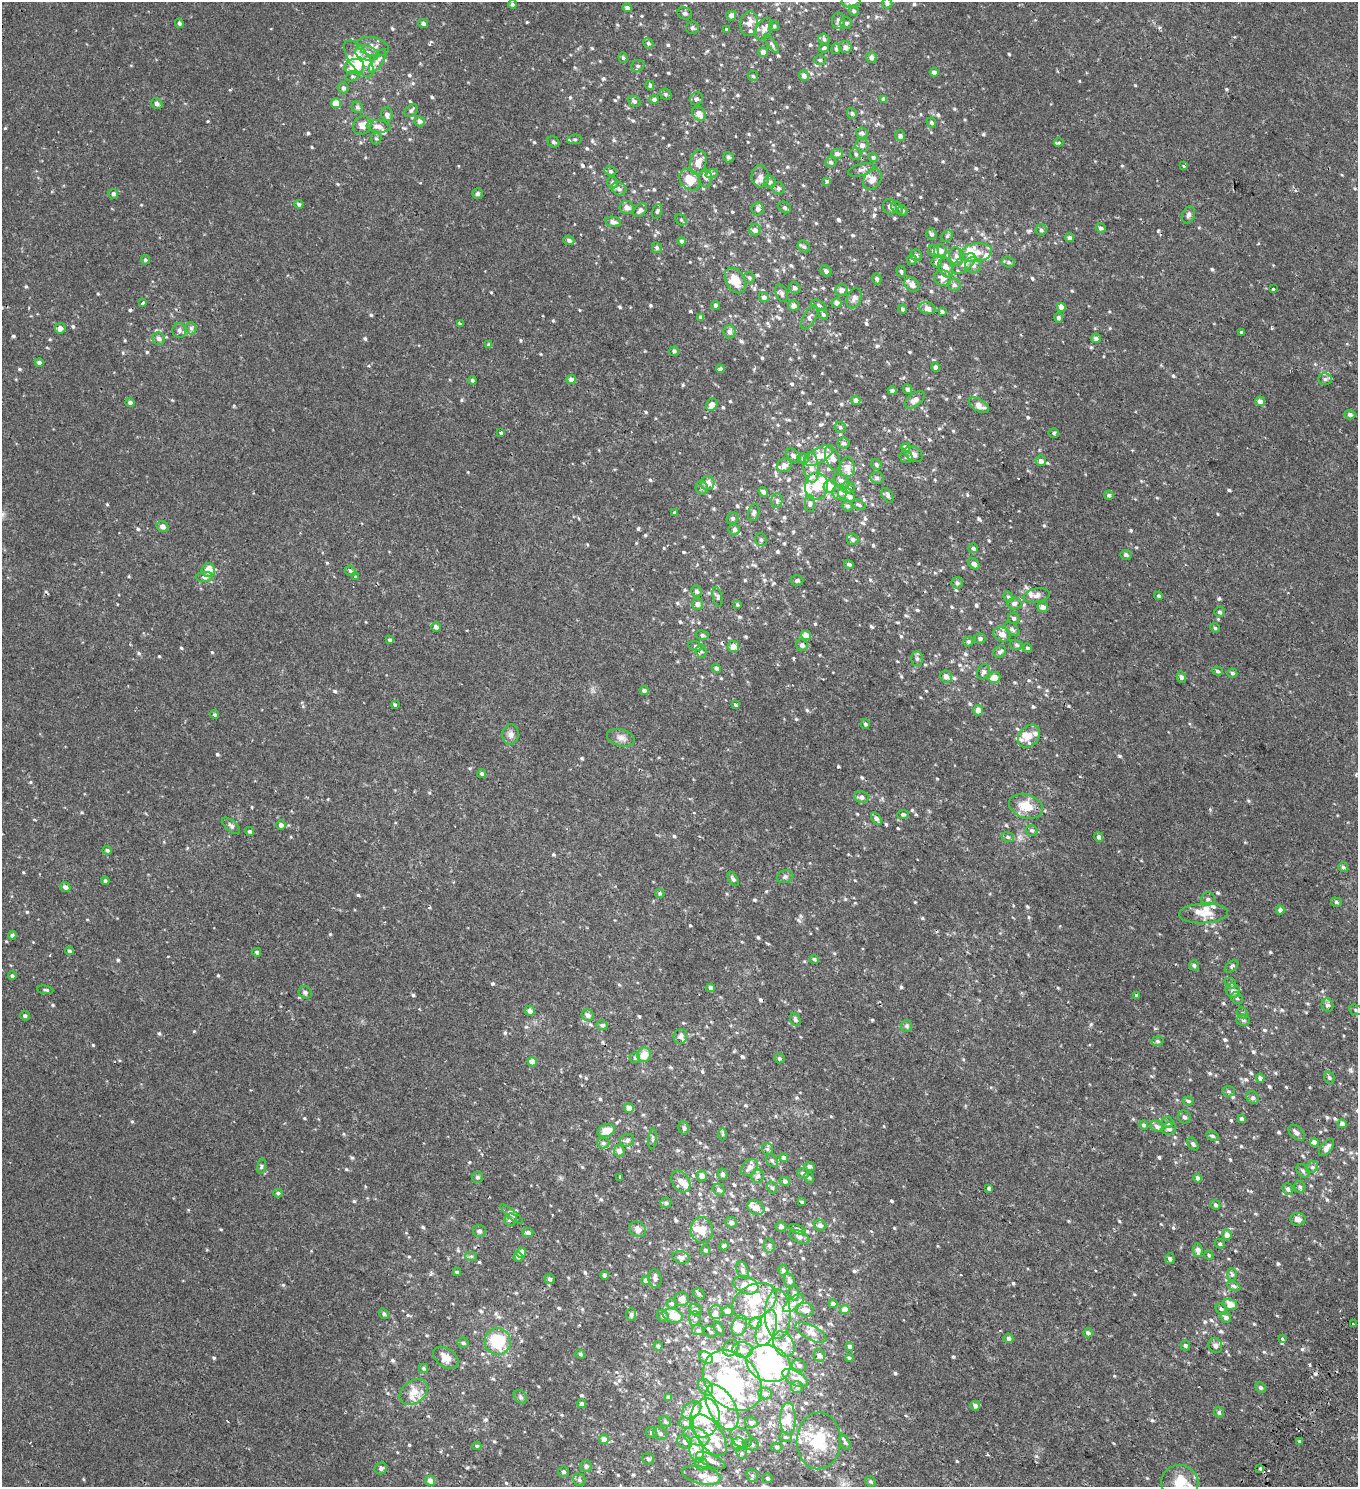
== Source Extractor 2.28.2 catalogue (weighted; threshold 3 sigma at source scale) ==
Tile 6 of 4 x 4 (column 2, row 2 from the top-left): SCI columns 1784-3139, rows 3149-4633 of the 6341 x 6289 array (HDU 1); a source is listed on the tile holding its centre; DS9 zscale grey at full resolution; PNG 1360 x 1489 px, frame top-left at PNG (2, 2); each listed source drawn as its Kron ellipse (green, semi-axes under 4 px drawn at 4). Shown black and unused: <1% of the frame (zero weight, under 2 of 3 exposures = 11% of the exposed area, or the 3 px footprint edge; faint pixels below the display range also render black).
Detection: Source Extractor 2.28.2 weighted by HDU 2 'WHT'; one run over the whole footprint, this tile lists its part. Background -1.22e-04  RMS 0.0034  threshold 0.0153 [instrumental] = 3 sigma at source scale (4.5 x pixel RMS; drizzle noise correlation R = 1.50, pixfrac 1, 0.0396/0.0396 arcsec/px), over >= 5 px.
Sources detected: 923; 8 inside a brighter object's white glare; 6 cosmic-ray / hot-pixel residue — neither listed nor drawn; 102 inside a brighter listed object's ellipse — not listed separately; of the other 807, all 500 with FLUX_AUTO >= 0.507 (the completeness limit of this list) listed and drawn (307 fainter detections not listed), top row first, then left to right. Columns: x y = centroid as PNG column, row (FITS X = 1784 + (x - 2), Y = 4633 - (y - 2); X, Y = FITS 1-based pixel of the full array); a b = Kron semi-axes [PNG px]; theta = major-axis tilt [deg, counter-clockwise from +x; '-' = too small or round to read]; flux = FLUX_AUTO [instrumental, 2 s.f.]
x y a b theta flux
851 2 9 6 -1 1.3
887 3 5 5 - 0.71
512 4 4 4 - 0.64
627 8 4 4 - 1.1
854 11 5 5 - 0.63
685 13 7 6 - 0.85
731 15 5 5 - 1.8
838 21 8 6 84 1.2
179 23 5 4 - 0.66
423 23 5 4 - 1.1
846 23 6 5 - 0.63
749 24 12 8 80 2.1
774 26 5 5 - 0.58
692 28 6 6 - 0.79
727 29 4 3 - 1.3
764 29 12 7 62 1.5
824 39 6 5 - 0.8
648 43 5 4 - 0.6
772 44 11 4 -53 0.68
373 46 16 9 -13 2.3
845 47 6 6 - 1.4
824 48 5 4 - 0.6
836 49 5 4 - 0.55
763 52 5 4 - 1.5
367 53 12 7 -13 2.5
871 57 5 5 - 1.2
623 58 5 4 - 0.53
359 59 21 9 -55 7.4
820 60 6 5 - 0.54
378 61 13 5 58 1.5
638 66 7 5 19 0.72
354 67 10 7 10 7.4
934 72 4 4 - 1.3
352 76 6 5 - 0.54
753 76 5 5 - 0.53
804 76 5 5 - 1.3
650 85 4 4 - 0.81
343 88 5 5 - 0.92
666 94 6 5 - 0.58
654 99 5 4 - 0.96
696 99 7 6 - 0.87
884 99 4 4 - 1.3
634 101 6 5 - 0.61
336 103 5 5 - 3.8
157 104 6 5 - 1.1
357 107 6 5 - 0.71
411 111 7 5 46 0.77
852 113 5 5 - 0.58
387 114 7 5 -69 1
699 114 8 6 -45 2.3
419 121 5 5 - 1.2
931 123 5 4 - 0.63
362 125 10 8 39 2.5
379 126 12 6 -6 2.2
862 133 6 5 - 0.7
900 136 5 5 - 0.83
376 138 6 5 - 0.56
575 139 7 5 5 0.63
553 142 6 5 - 0.54
1058 142 5 3 - 1.4
862 145 6 6 - 1.5
837 154 6 5 - 1.1
856 154 6 5 - 0.67
728 157 5 5 - 0.76
873 157 5 4 - 0.7
698 162 13 8 79 2.9
831 162 5 5 - 0.71
1183 166 3 3 - 0.85
861 170 13 6 16 1.2
610 171 6 4 -15 0.56
712 173 6 4 18 0.61
760 176 11 8 -84 2.1
706 179 9 6 -89 1.1
872 179 11 8 55 2.3
690 180 12 9 -48 5.4
827 181 4 3 - 1.1
770 182 6 6 - 0.74
613 183 6 5 - 0.62
778 188 6 6 - 0.72
619 189 7 6 - 0.97
113 194 5 5 - 0.86
478 194 5 5 - 0.94
299 204 4 4 - 0.79
627 207 7 6 - 1.5
785 207 6 5 - 0.59
890 207 8 6 -68 1.1
897 207 7 5 -46 0.61
758 209 6 6 - 1.2
640 210 8 5 46 1.3
657 211 7 4 74 0.55
902 211 5 5 - 0.69
1188 215 9 6 66 0.91
681 220 6 5 - 0.52
613 222 8 5 -11 1.3
1101 228 5 4 - 0.97
755 230 6 6 - 1.1
1041 230 5 5 - 0.71
931 234 6 5 - 0.72
947 236 6 5 - 0.56
1070 238 4 4 - 1.1
569 240 5 4 - 0.81
682 241 4 4 - 0.68
804 247 7 5 -39 0.68
657 248 5 4 - 0.65
940 250 6 6 - 2.2
933 251 6 5 - 1
976 253 16 9 9 3.8
916 255 6 5 - 0.7
956 256 9 7 -77 1.6
145 260 4 4 - 0.52
912 260 5 5 - 0.57
937 262 5 5 - 1
1008 262 7 5 -17 0.67
964 264 13 7 40 2.2
973 265 8 7 - 1.8
946 268 10 6 -70 2.7
826 271 6 5 - 0.88
901 271 5 5 - 0.56
749 278 6 5 - 0.54
943 278 8 8 - 2.2
877 279 5 4 - 0.71
735 280 13 9 -62 5.5
912 285 8 6 -37 1.9
954 285 6 6 - 0.96
795 288 6 5 - 0.84
1273 289 3 3 - 1.3
841 290 6 6 - 1.5
782 293 9 5 -69 0.87
764 297 5 5 - 1.2
854 298 10 7 69 1.3
142 303 3 3 - 2.1
837 303 5 5 - 1.2
715 305 4 4 - 0.72
819 305 8 4 -25 0.6
794 306 5 5 - 1.5
1061 307 4 4 - 2.3
927 308 8 6 -11 2
903 309 4 4 - 0.68
942 311 3 3 - 0.69
823 314 6 4 -59 0.58
701 317 4 4 - 0.85
810 317 13 6 62 1.1
1059 318 4 4 - 0.98
460 323 3 2 - 0.58
60 328 5 5 - 1.7
191 328 6 5 - 0.73
179 330 7 7 - 1
729 332 7 6 - 1.2
1241 332 3 3 - 1.3
1096 338 5 4 - 0.99
159 339 6 6 - 1.2
489 345 4 4 - 0.75
674 351 5 4 - 0.67
39 362 4 4 - 0.91
935 367 4 4 - 0.81
720 369 4 3 - 0.56
571 379 5 4 - 1.3
1325 379 7 6 - 0.77
472 380 4 4 - 0.55
907 389 5 4 - 0.87
892 391 4 4 - 0.86
856 400 4 4 - 1.6
915 400 12 6 37 1.9
1260 401 5 4 - 1.6
130 403 5 4 - 0.96
712 405 7 5 60 2.5
979 405 11 6 -32 2.5
1350 415 5 5 - 0.93
840 427 6 5 - 0.58
501 433 4 3 - 1.5
1054 433 5 4 - 0.54
843 443 6 5 - 0.89
906 447 4 4 - 1.5
914 454 10 7 -35 1.3
793 455 8 5 -41 1.2
819 455 16 7 32 4.2
906 457 7 5 -29 0.69
833 458 13 6 -69 2.1
803 459 6 5 - 0.93
1041 461 5 5 - 1.4
876 464 6 5 - 0.72
784 465 7 6 - 1.5
811 467 15 7 -85 2.9
847 467 10 7 89 2.2
877 478 6 6 - 0.87
842 481 9 5 -35 1.3
708 483 7 6 - 2
816 486 13 11 83 6.3
830 487 6 6 - 3.6
702 488 7 6 - 0.86
848 488 7 5 -11 1.1
763 492 5 4 - 0.87
840 493 7 7 - 1.6
846 495 9 6 -30 1.2
887 495 8 5 -60 0.7
1109 495 4 4 - 0.58
777 500 7 5 -90 0.72
810 503 8 5 -89 0.8
859 505 7 4 -30 0.57
848 506 5 5 - 0.8
754 512 9 5 77 0.86
675 513 3 3 - 0.64
733 518 6 5 - 0.64
163 526 6 5 - 1.4
734 530 6 5 - 0.93
853 539 6 5 - 0.81
761 540 6 5 - 0.73
973 548 5 4 - 0.92
1126 555 5 4 - 0.79
849 564 5 4 - 0.64
974 564 6 5 - 1.3
208 570 7 6 - 3.9
350 571 6 5 - 0.53
205 577 8 5 3 0.93
355 577 3 3 - 0.55
797 580 6 5 - 0.66
957 583 5 5 - 0.96
697 591 6 5 - 0.82
1037 595 13 7 10 1.5
1159 596 4 4 - 0.61
717 597 10 4 -77 0.68
1008 597 5 4 - 0.54
1014 603 7 6 - 1.1
697 604 6 5 - 1.2
737 605 4 3 - 0.53
1043 607 5 5 - 1.4
1219 612 5 5 - 0.62
1014 618 6 5 - 0.74
436 627 5 5 - 1
1215 628 5 4 - 0.52
1012 629 9 5 -41 0.84
1002 634 9 7 -18 2.1
702 635 6 4 -10 0.7
806 636 5 4 - 2.7
980 638 5 5 - 0.76
390 640 4 3 - 0.67
968 641 5 5 - 0.68
802 645 6 5 - 1
1016 645 6 5 - 0.56
695 646 7 4 -17 0.66
733 647 6 5 - 2.5
1027 648 4 4 - 0.54
701 651 6 5 - 0.67
1000 652 6 5 - 0.95
917 659 7 5 -89 0.77
716 668 5 4 - 0.87
1217 671 5 4 - 0.64
983 672 8 6 66 1.1
1232 673 5 4 - 0.72
946 676 6 6 - 1.3
994 677 6 5 - 2.7
1181 677 5 4 - 1
644 691 4 4 - 1.1
395 705 3 3 - 0.86
735 705 3 3 - 0.88
978 710 5 5 - 2
215 715 4 4 - 0.55
865 724 5 4 - 0.58
511 734 10 8 86 1.5
1029 736 12 9 50 3
621 738 14 8 -15 1.8
482 774 4 4 - 0.64
861 797 7 5 -8 1.1
1026 806 17 12 -19 5.4
903 814 6 4 6 0.6
876 819 7 4 -57 1.2
281 825 4 4 - 1.1
231 826 11 5 -41 0.88
1032 830 6 5 - 0.62
249 831 5 4 - 0.55
1008 837 6 5 - 0.54
1099 837 5 4 - 0.96
107 850 4 4 - 0.68
1343 867 5 5 - 0.55
785 877 8 6 12 0.79
733 879 8 4 -56 0.72
105 881 4 3 - 0.58
65 887 5 5 - 1.3
660 893 4 4 - 0.52
1208 899 7 6 - 0.89
1336 902 5 4 - 0.56
1280 910 4 4 - 1.2
1203 913 24 10 3 4.2
12 935 4 4 - 0.88
69 951 4 4 - 0.57
257 952 4 4 - 0.81
814 959 5 4 - 0.53
1194 965 5 5 - 0.64
1231 966 8 4 39 0.54
12 976 4 4 - 0.57
1230 983 6 5 - 0.52
711 988 4 4 - 1.1
45 990 8 3 -8 0.52
1233 990 7 6 - 1.7
305 992 7 6 - 0.76
1137 995 4 3 - 5.4
1237 998 6 5 - 0.75
1327 1005 6 5 - 1.2
1355 1010 6 5 - 0.6
530 1011 5 5 - 1.2
1242 1013 6 5 - 0.51
588 1015 6 5 - 1.2
25 1016 5 4 - 0.6
795 1019 7 5 -64 0.83
1243 1020 6 5 - 0.64
602 1025 5 4 - 0.59
906 1026 6 5 - 0.62
680 1036 7 7 - 0.84
1157 1041 6 4 -5 0.68
644 1055 7 6 - 4.3
635 1058 5 5 - 0.55
779 1058 5 5 - 0.53
532 1062 4 4 - 3.2
1329 1077 6 5 - 0.63
1260 1078 4 4 - 1.3
1228 1091 6 5 - 0.55
1253 1098 6 6 - 0.87
1188 1101 5 4 - 0.54
629 1108 5 4 - 2.3
1184 1117 6 6 - 0.77
1242 1119 4 4 - 0.86
1168 1123 5 5 - 0.85
1342 1124 4 4 - 1.7
1144 1125 4 4 - 0.71
1157 1126 7 5 -27 1.2
684 1128 6 5 - 0.84
1169 1129 7 6 - 1
606 1130 9 6 19 4.9
1296 1133 9 6 -44 1.2
723 1134 6 4 -89 0.52
1212 1136 6 4 -27 0.53
652 1139 10 3 83 0.58
627 1140 7 6 - 0.86
1314 1142 4 4 - 2.4
603 1143 6 5 - 0.74
1193 1144 7 4 -54 0.68
1327 1148 10 5 53 1.5
767 1149 6 5 - 0.64
619 1151 6 5 - 1.7
784 1157 4 4 - 1.1
772 1160 7 5 -51 0.75
261 1166 8 4 81 0.51
809 1166 5 4 - 1.1
750 1167 9 7 46 1.8
1312 1167 6 5 - 0.73
1303 1171 7 5 -44 0.76
803 1173 6 5 - 0.84
722 1174 5 5 - 1
702 1176 5 5 - 1.8
757 1176 6 6 - 0.96
477 1177 5 5 - 0.57
619 1177 4 3 - 0.9
809 1177 6 4 -61 0.51
1197 1178 4 4 - 1.5
785 1181 5 4 - 0.79
681 1182 12 8 -57 2.3
1300 1187 6 5 - 0.59
772 1188 6 4 -61 0.57
989 1188 4 3 - 0.79
1288 1189 6 5 - 0.87
719 1190 6 5 - 0.83
278 1193 5 4 - 0.54
802 1202 4 3 - 0.55
666 1203 5 5 - 0.59
1215 1205 5 4 - 0.73
756 1208 9 7 -30 3.2
512 1214 14 4 -40 0.97
511 1219 6 6 - 0.7
1298 1219 7 6 - 1.5
731 1222 6 5 - 1.1
820 1225 6 5 - 0.85
781 1226 5 5 - 0.68
638 1229 9 7 -34 1.6
797 1229 9 4 -23 0.81
702 1230 13 11 -84 4.1
479 1231 6 6 - 0.77
528 1232 5 4 - 1
1227 1235 5 5 - 1.8
799 1237 11 6 -24 0.92
1220 1244 5 4 - 0.55
724 1246 4 4 - 0.97
769 1246 7 5 -85 0.69
705 1250 5 4 - 0.64
1198 1250 7 5 -81 1.6
521 1253 5 4 - 2.7
1209 1255 5 4 - 0.51
471 1256 6 4 -18 0.52
518 1257 5 4 - 1
681 1257 8 6 -13 1.1
1170 1259 5 4 - 0.74
742 1270 9 5 -68 1.1
783 1270 5 4 - 0.57
457 1272 4 3 - 0.56
1232 1274 6 5 - 0.63
605 1275 4 4 - 0.9
550 1279 5 5 - 0.67
655 1279 9 6 -83 1.3
646 1280 4 4 - 1.1
789 1281 7 5 -73 1.2
746 1285 13 8 -22 3
1234 1286 7 4 -26 0.56
794 1293 7 5 -89 0.78
699 1294 6 5 - 0.6
682 1299 7 7 - 1.8
754 1301 24 16 29 9
793 1303 12 6 37 1.5
672 1304 5 4 - 0.65
833 1304 4 4 - 1.3
1230 1304 7 5 -21 2.6
695 1309 6 5 - 0.71
1221 1309 6 5 - 0.65
805 1310 9 6 -14 2.2
845 1310 4 4 - 3.5
727 1311 5 5 - 1.5
716 1312 6 6 - 1.1
384 1314 6 4 -55 0.54
631 1314 6 5 - 0.58
778 1314 25 13 -90 7.6
673 1315 10 6 -16 5.2
663 1316 6 5 - 0.73
1226 1317 6 5 - 1.1
695 1318 7 6 - 0.89
756 1323 6 5 - 3.2
1353 1324 3 3 - 0.82
739 1326 11 7 70 3.3
719 1328 7 4 -64 0.59
766 1328 19 9 71 7.5
698 1330 6 5 - 0.6
711 1332 6 5 - 0.66
811 1333 17 7 -28 2.2
1088 1333 5 4 - 0.92
1008 1338 5 4 - 1
1282 1339 4 3 - 1
498 1341 13 13 - 14
463 1343 5 5 - 0.59
784 1344 13 9 -61 2.6
1185 1345 5 4 - 0.79
1215 1345 8 6 -68 1.1
658 1346 4 4 - 0.58
850 1346 4 4 - 1.2
731 1348 9 7 50 3.1
743 1350 10 8 -9 2.3
580 1354 5 4 - 0.55
819 1356 6 5 - 1.4
446 1358 14 9 -36 3.1
706 1358 7 5 -30 1.5
849 1358 4 3 - 0.52
768 1364 22 18 -21 54
799 1365 7 6 - 0.86
424 1368 5 4 - 0.51
795 1378 14 7 -29 2
732 1381 34 25 -48 28
705 1387 9 6 -55 1.4
797 1387 6 6 - 0.65
1260 1387 6 5 - 0.66
414 1392 15 11 37 3.5
765 1394 7 6 - 0.8
520 1397 8 5 -43 0.67
669 1397 4 4 - 0.87
582 1404 4 4 - 0.85
975 1406 5 5 - 1.3
722 1407 25 13 -61 8.9
692 1410 11 7 38 3.3
1219 1412 5 5 - 0.93
705 1418 19 14 79 12
788 1419 16 8 -90 4
665 1422 6 5 - 0.55
751 1422 6 5 - 1.2
685 1423 7 5 -5 0.87
651 1433 5 5 - 0.66
660 1433 7 6 - 0.89
710 1435 24 12 -55 7.8
696 1437 13 8 -22 3.7
741 1437 12 9 -37 1.8
786 1437 6 4 -25 0.52
604 1439 5 5 - 2.2
819 1441 28 22 88 15
1299 1441 3 3 - 0.96
685 1442 8 6 -43 1.2
845 1442 8 4 -65 0.7
738 1444 6 6 - 2.3
752 1444 6 6 - 0.85
477 1446 4 4 - 0.51
777 1447 6 4 -5 0.6
696 1450 13 7 -78 2.5
742 1453 6 5 - 0.52
648 1459 6 5 - 0.74
711 1461 16 6 -24 2.1
701 1464 6 6 - 1.7
586 1466 6 5 - 0.88
381 1468 6 6 - 0.69
1260 1469 3 3 - 1.5
563 1472 5 5 - 0.64
701 1475 20 8 -12 3.1
752 1475 6 5 - 0.69
767 1478 5 5 - 0.72
579 1480 6 6 - 0.84
430 1481 5 5 - 1.9
870 1481 5 5 - 0.56
1180 1483 18 18 - 7.5
Isophote crosses this tile's border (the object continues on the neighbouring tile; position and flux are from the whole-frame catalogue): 2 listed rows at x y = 851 2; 1180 1483
Unlisted compact peaks at least as high as the median listed source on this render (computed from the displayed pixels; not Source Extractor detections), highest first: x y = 1091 1024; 796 719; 1286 1087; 1173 1228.